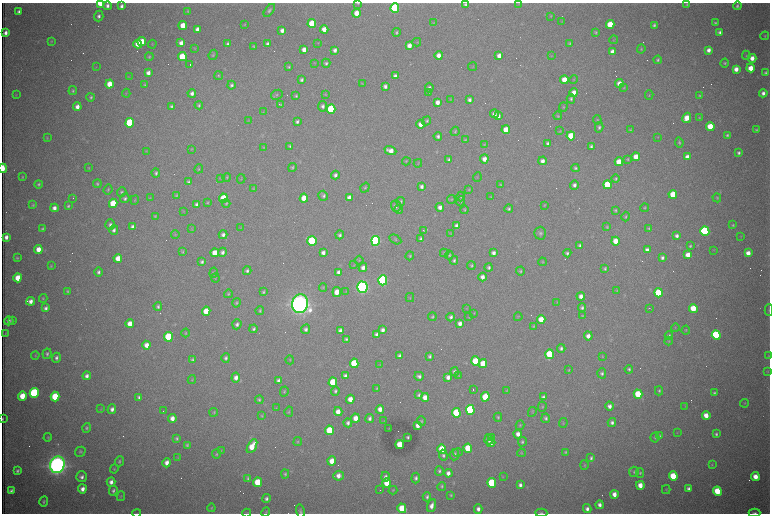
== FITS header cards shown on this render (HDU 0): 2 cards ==
NAXIS1  =                 1536 /fastest changing axis
NAXIS2  =                 1023 /next to fastest changing axis

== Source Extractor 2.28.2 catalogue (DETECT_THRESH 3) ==
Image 1536 x 1023 px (HDU 0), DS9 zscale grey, zoomed out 1/2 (1 PNG px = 2 x 2 image px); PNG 772 x 516 px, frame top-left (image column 1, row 1022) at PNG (2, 3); each listed source drawn as its Kron ellipse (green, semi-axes under 4 px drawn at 4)
Background 3060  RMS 34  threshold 103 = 3 sigma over >= 5 px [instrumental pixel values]
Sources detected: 576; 85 cannot appear on this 1/2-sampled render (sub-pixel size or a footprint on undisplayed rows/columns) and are neither listed nor drawn; the other 491 listed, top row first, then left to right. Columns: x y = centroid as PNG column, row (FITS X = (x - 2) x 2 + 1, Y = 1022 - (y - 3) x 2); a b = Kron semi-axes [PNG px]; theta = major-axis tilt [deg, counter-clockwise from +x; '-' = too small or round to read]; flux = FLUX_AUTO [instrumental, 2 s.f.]
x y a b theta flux
100 3 4 3 - 1.9e+05
358 3 3 2 - 6.0e+03
519 3 3 2 - 2.9e+03
687 4 4 3 - 9.1e+03
465 5 4 4 - 1.4e+04
107 6 4 4 - 2.6e+04
121 6 4 3 - 2.4e+04
737 6 4 4 - 1.4e+04
395 8 5 4 - 1.1e+06
269 10 7 4 54 1.7e+04
188 11 3 3 - 6.7e+03
19 12 3 3 - 2.1e+04
356 13 4 4 - 8.1e+04
99 16 5 4 - 2.3e+04
551 16 4 3 - 5.4e+03
562 21 3 2 - 2.9e+03
433 23 4 3 - 5.2e+03
715 23 4 3 - 1.2e+04
245 24 3 3 - 6.0e+03
312 24 4 4 - 2.7e+05
610 24 4 4 - 2.0e+05
183 25 4 4 - 1.1e+05
654 25 3 3 - 1.2e+04
197 29 4 3 - 3.3e+04
324 29 4 4 - 6.5e+04
282 30 4 4 - 3.4e+04
396 32 4 3 - 1.1e+04
596 32 4 3 - 8.9e+03
720 32 4 4 - 2.3e+04
5 33 4 3 - 3.5e+04
765 36 4 3 - 7.7e+03
614 40 4 3 - 5.6e+03
51 41 4 3 - 5.5e+03
142 41 4 4 - 1.3e+05
417 42 4 3 - 5.1e+03
181 43 4 3 - 3.9e+04
318 43 3 3 - 3.3e+03
570 43 4 3 - 9.3e+03
138 44 4 4 - 7.2e+04
152 44 4 2 - 4.1e+03
228 44 4 3 - 1.8e+04
268 44 4 3 - 2.3e+04
409 46 4 3 - 5.2e+04
254 47 3 3 - 7.5e+03
195 48 4 2 - 4.4e+03
641 49 4 4 - 8.2e+03
304 50 4 3 - 4.8e+04
335 50 4 3 - 2.6e+04
709 50 4 4 - 3.7e+04
612 52 4 3 - 4.6e+04
213 55 5 4 - 8.7e+03
439 55 4 4 - 4.8e+04
746 55 4 3 - 7.6e+03
499 56 4 3 - 4.1e+04
551 56 3 2 - 4.1e+03
149 57 4 3 - 1.0e+04
182 57 4 4 - 2.9e+05
752 58 4 4 - 5.6e+04
658 60 4 4 - 1.2e+04
315 63 3 2 - 4.0e+03
326 63 4 4 - 1.4e+04
725 63 4 4 - 1.0e+04
190 65 2 1 - 2.0e+05
96 66 3 3 - 4.4e+03
289 67 3 3 - 8.8e+03
473 67 4 3 - 5.2e+03
751 68 4 4 - 9.1e+04
736 69 4 4 - 5.5e+04
148 73 4 3 - 4.0e+04
765 73 4 3 - 1.3e+04
219 76 4 4 - 7.7e+03
395 76 4 3 - 2.4e+04
129 77 3 3 - 3.9e+03
574 79 5 4 - 8.3e+03
302 80 4 3 - 1.6e+04
564 80 4 4 - 1.0e+05
619 83 4 4 - 6.4e+04
109 84 4 4 - 1.1e+05
362 84 4 2 - 3.9e+03
145 85 4 3 - 8.4e+03
231 85 4 4 - 1.7e+04
385 86 4 3 - 2.4e+04
429 88 5 4 - 1.9e+04
624 88 4 3 - 6.3e+03
73 91 4 4 - 1.1e+04
429 92 4 3 - 6.0e+03
574 92 4 4 - 5.5e+04
126 93 4 3 - 5.7e+03
192 93 4 4 - 2.7e+04
763 93 4 4 - 2.9e+04
16 95 3 3 - 4.3e+03
277 95 6 4 28 1.0e+04
325 95 4 3 - 4.3e+03
649 95 4 3 - 5.5e+03
296 96 4 3 - 1.0e+04
700 96 4 4 - 8.0e+03
91 97 4 4 - 1.2e+04
451 99 3 2 - 3.6e+03
571 99 4 3 - 1.3e+04
469 100 3 3 - 2.1e+04
437 102 4 4 - 4.7e+04
280 104 3 2 - 6.3e+03
199 105 4 3 - 1.1e+04
171 106 3 3 - 1.4e+04
323 106 5 4 - 2.3e+04
77 107 4 4 - 4.2e+04
563 107 4 3 - 6.4e+03
331 109 5 4 - 5.8e+05
263 112 3 2 - 4.3e+03
494 114 4 4 - 3.3e+04
498 116 4 3 - 3.1e+04
558 116 4 4 - 7.7e+03
687 118 5 4 - 9.0e+04
699 118 4 3 - 5.7e+03
597 120 4 3 - 7.4e+03
248 121 4 3 - 5.1e+03
427 121 5 4 - 1.2e+04
297 122 4 3 - 1.7e+04
130 123 5 4 - 5.9e+05
421 124 4 4 - 6.2e+04
710 126 4 4 - 1.5e+05
599 127 5 4 - 1.5e+04
506 130 4 4 - 1.4e+05
630 130 4 3 - 6.8e+03
756 130 3 3 - 9.3e+03
455 131 5 4 - 9.2e+03
560 131 3 3 - 4.5e+03
727 135 4 3 - 1.2e+04
438 136 4 4 - 1.9e+04
571 136 4 4 - 2.2e+05
658 137 3 2 - 3.3e+03
47 138 4 3 - 6.6e+03
465 140 4 3 - 7.8e+03
679 142 5 4 - 1.1e+04
548 143 4 3 - 2.0e+04
484 144 4 3 - 5.4e+03
290 146 4 4 - 1.2e+04
591 146 4 3 - 1.4e+04
263 148 3 3 - 5.8e+03
192 149 4 3 - 4.7e+03
146 151 4 2 - 3.9e+03
390 151 6 4 -21 6.8e+04
739 153 3 3 - 1.5e+04
636 157 4 4 - 9.7e+04
687 157 4 4 - 5.2e+04
484 159 4 4 - 5.1e+04
628 159 4 4 - 7.6e+03
449 160 4 3 - 1.8e+04
406 161 4 4 - 6.8e+03
542 161 4 4 - 3.9e+04
619 162 4 4 - 1.4e+05
418 163 4 3 - 5.1e+03
292 167 4 4 - 1.1e+04
3 168 4 2 - 2.8e+05
89 168 3 3 - 5.8e+03
575 168 4 4 - 1.3e+04
199 169 5 4 - 8.0e+03
156 173 4 4 - 1.4e+04
335 175 4 4 - 2.3e+04
22 177 4 3 - 6.9e+03
227 177 4 4 - 8.3e+03
477 177 5 2 - 4.3e+03
220 178 4 3 - 5.4e+03
241 179 4 3 - 6.3e+03
616 179 4 4 - 1.0e+04
188 182 4 3 - 1.4e+04
38 184 4 3 - 1.0e+04
97 184 4 4 - 1.0e+04
500 185 4 3 - 7.8e+03
574 185 4 4 - 2.2e+04
607 185 4 4 - 2.9e+05
422 186 4 3 - 2.3e+04
253 188 3 3 - 4.7e+03
365 188 5 4 - 8.7e+03
108 190 5 4 - 9.2e+03
469 190 4 3 - 6.2e+03
122 192 5 4 - 1.4e+04
673 194 4 4 - 1.8e+05
176 195 4 3 - 8.1e+03
323 196 5 4 - 1.7e+04
461 196 5 4 - 9.1e+03
491 197 4 3 - 5.4e+03
73 198 2 2 - 3.2e+03
125 198 5 4 - 1.5e+04
150 198 3 3 - 4.6e+03
223 198 4 4 - 2.5e+05
304 198 4 4 - 1.2e+05
349 198 4 4 - 4.4e+04
717 198 4 4 - 1.0e+04
451 199 4 3 - 6.6e+03
135 200 5 3 - 5.6e+03
401 201 4 4 - 9.7e+03
461 201 5 3 - 7.9e+03
207 202 3 3 - 6.6e+03
113 203 4 4 - 2.4e+05
226 203 4 4 - 1.0e+04
197 204 4 3 - 2.4e+04
33 205 4 3 - 7.6e+03
544 205 4 3 - 5.5e+03
68 206 4 3 - 1.2e+04
396 206 5 5 - 2.4e+04
440 207 4 4 - 3.8e+04
54 208 4 4 - 3.6e+04
645 208 4 3 - 7.0e+03
399 209 4 4 - 1.1e+04
509 209 4 4 - 1.3e+04
465 210 4 4 - 8.7e+03
615 210 3 3 - 8.8e+03
183 211 3 3 - 4.0e+03
155 216 4 3 - 8.8e+03
626 216 5 3 - 9.5e+03
110 225 5 4 - 2.0e+04
733 225 4 4 - 9.1e+03
457 226 4 4 - 3.9e+04
133 227 4 3 - 3.0e+04
607 227 3 3 - 8.0e+03
241 228 3 2 - 3.6e+03
649 228 4 3 - 8.4e+03
43 229 4 3 - 1.2e+04
192 229 3 3 - 4.7e+03
114 230 5 4 - 2.4e+04
423 231 3 3 - 8.6e+03
705 231 4 4 - 1.3e+06
450 233 3 2 - 3.9e+03
540 233 6 6 - 1.8e+04
175 234 4 3 - 6.6e+03
223 235 4 4 - 2.4e+04
340 235 4 4 - 1.6e+04
677 236 4 3 - 2.5e+04
741 236 3 3 - 3.5e+03
6 237 4 3 - 3.7e+04
395 239 6 4 -30 1.0e+04
421 239 4 3 - 2.2e+04
312 241 5 4 - 7.7e+05
376 241 5 4 - 1.7e+06
616 241 4 4 - 1.0e+05
580 245 4 4 - 1.6e+04
690 246 4 3 - 1.0e+04
38 249 4 4 - 8.2e+04
647 250 4 4 - 3.4e+04
714 250 3 3 - 3.7e+03
183 252 4 3 - 7.0e+03
222 252 5 4 - 2.4e+04
215 253 4 4 - 1.1e+05
323 253 4 3 - 3.2e+04
444 253 4 3 - 7.6e+03
494 253 4 3 - 2.8e+04
567 253 4 4 - 1.5e+04
748 253 4 4 - 5.9e+04
449 255 4 4 - 9.7e+03
688 255 4 4 - 8.8e+04
410 256 4 3 - 8.0e+03
17 258 3 3 - 8.0e+03
118 258 4 4 - 8.0e+04
662 258 4 4 - 2.0e+04
359 260 4 3 - 6.4e+03
454 260 4 4 - 1.4e+04
202 262 4 3 - 1.6e+04
542 262 4 3 - 5.8e+03
354 265 3 2 - 3.6e+03
51 266 4 3 - 7.8e+03
471 266 4 4 - 1.1e+04
363 268 4 4 - 3.6e+04
489 268 4 3 - 1.5e+04
605 269 3 3 - 1.1e+04
247 271 4 4 - 1.7e+04
520 271 4 4 - 1.1e+04
98 272 5 4 - 1.8e+04
339 272 4 4 - 4.4e+04
214 273 5 4 - 1.0e+04
482 277 4 4 - 4.1e+04
18 278 4 4 - 1.2e+05
215 278 4 3 - 6.4e+03
383 280 5 4 - 1.8e+06
323 287 4 3 - 5.0e+03
362 287 6 5 - 3.5e+06
617 290 4 3 - 4.6e+03
67 291 4 3 - 9.5e+03
263 292 4 3 - 1.0e+04
337 292 5 4 - 7.7e+04
346 292 4 3 - 4.0e+03
659 293 4 4 - 4.0e+05
228 294 4 4 - 8.7e+03
581 296 4 3 - 4.1e+04
43 298 4 3 - 7.3e+03
410 298 4 3 - 5.2e+03
31 301 4 4 - 4.0e+04
557 302 3 2 - 4.0e+03
236 303 5 4 - 1.0e+04
300 304 9 7 83 9.5e+06
158 306 4 3 - 1.4e+04
46 308 4 3 - 2.4e+04
467 308 3 3 - 3.9e+03
582 308 4 4 - 1.6e+04
650 308 2 1 - 3.2e+03
693 308 4 4 - 1.6e+05
769 310 6 3 -90 7.9e+03
206 311 4 4 - 1.3e+05
260 311 4 3 - 9.4e+03
474 313 3 2 - 4.7e+03
582 316 4 3 - 7.1e+03
432 317 4 4 - 9.7e+03
451 317 4 4 - 2.1e+04
469 317 4 3 - 4.8e+03
518 317 4 3 - 5.4e+03
541 319 4 4 - 1.3e+05
9 321 4 4 - 2.3e+04
12 321 4 3 - 6.3e+03
460 323 4 4 - 3.6e+04
130 324 4 4 - 7.5e+04
237 324 5 4 - 2.4e+04
534 326 4 3 - 6.9e+03
675 328 4 2 - 4.8e+03
254 329 4 4 - 1.7e+04
306 329 5 4 - 2.1e+04
340 330 4 3 - 2.4e+04
383 330 4 3 - 2.9e+04
686 330 4 3 - 6.3e+03
5 333 4 3 - 4.9e+03
185 333 4 3 - 7.3e+03
377 334 4 4 - 2.7e+04
716 335 4 4 - 9.7e+05
588 336 4 4 - 4.8e+04
669 336 4 4 - 1.3e+04
168 337 5 4 - 5.5e+05
346 339 4 3 - 1.3e+04
669 341 4 3 - 5.8e+03
146 345 4 4 - 5.2e+04
561 348 4 4 - 1.8e+04
47 354 5 4 - 1.6e+04
549 354 5 4 - 3.6e+05
35 355 4 3 - 6.0e+03
399 356 4 3 - 2.0e+04
430 356 4 3 - 1.4e+04
602 356 4 3 - 5.6e+03
769 356 3 3 - 4.2e+03
56 358 5 4 - 2.1e+04
226 358 5 4 - 1.7e+04
192 360 4 3 - 1.1e+04
290 360 4 3 - 5.8e+03
475 361 4 4 - 2.7e+05
354 363 5 4 - 3.3e+05
380 364 3 2 - 3.1e+03
483 364 4 4 - 1.6e+05
629 369 4 3 - 1.2e+04
568 370 4 3 - 5.9e+03
768 371 4 3 - 5.6e+03
455 372 4 4 - 2.5e+04
602 373 5 4 - 1.6e+04
87 376 4 3 - 2.9e+04
345 376 4 3 - 2.1e+04
419 376 5 4 - 2.2e+04
459 376 4 3 - 5.5e+03
448 377 4 3 - 3.5e+04
236 378 5 4 - 4.0e+04
192 380 4 4 - 7.2e+03
278 381 4 4 - 2.7e+04
333 382 5 4 - 3.1e+05
377 388 3 3 - 7.5e+03
473 389 2 2 - 7.0e+03
507 390 4 3 - 5.0e+03
335 391 5 4 - 1.5e+04
659 391 4 4 - 1.1e+04
284 392 5 4 - 8.9e+03
34 393 5 4 - 9.7e+05
714 393 4 4 - 1.4e+04
638 394 4 4 - 2.9e+05
419 395 4 3 - 1.4e+04
22 396 5 4 - 1.3e+05
55 397 5 4 - 3.4e+05
139 397 4 3 - 1.8e+04
425 397 4 4 - 6.1e+04
485 397 5 4 - 1.9e+05
543 397 4 3 - 1.5e+04
350 399 4 4 - 7.9e+04
259 400 4 4 - 1.2e+04
745 403 4 3 - 5.9e+03
610 406 4 4 - 3.3e+04
685 406 3 2 - 3.6e+03
542 407 5 4 - 8.3e+03
276 408 4 3 - 4.4e+03
101 409 3 3 - 3.6e+03
112 409 5 4 - 3.1e+04
380 409 4 4 - 4.7e+04
470 410 5 4 - 7.8e+05
163 411 2 1 - 5.7e+03
214 412 4 3 - 7.5e+03
289 412 5 3 - 7.0e+03
338 412 4 4 - 6.5e+04
532 412 5 3 - 5.6e+03
456 413 5 4 - 4.5e+05
706 415 4 4 - 8.3e+04
262 416 3 3 - 6.1e+03
498 417 4 3 - 1.0e+04
172 418 4 4 - 5.3e+04
355 418 4 4 - 7.0e+04
370 418 4 4 - 2.4e+04
546 418 4 4 - 1.5e+04
3 419 3 1 - 6.6e+03
384 421 3 2 - 3.8e+03
421 421 5 4 - 1.0e+04
612 422 4 4 - 2.4e+04
348 423 4 4 - 2.1e+04
563 423 5 3 - 5.4e+03
418 425 4 3 - 4.5e+04
520 425 5 4 - 8.3e+03
86 428 5 4 - 1.2e+04
389 428 3 2 - 2.1e+03
329 430 5 4 - 2.7e+05
677 433 4 3 - 4.9e+03
518 434 4 4 - 4.0e+04
716 434 4 4 - 1.5e+04
660 436 4 3 - 1.0e+04
48 437 4 3 - 7.1e+03
408 437 3 3 - 1.1e+04
491 437 2 1 - 1.4e+05
655 437 5 4 - 1.1e+04
177 438 4 3 - 1.2e+04
489 439 5 4 - 4.5e+04
298 441 4 3 - 7.5e+03
522 442 5 4 - 1.2e+04
491 443 4 3 - 3.4e+04
187 445 4 4 - 1.1e+04
400 445 4 4 - 1.6e+05
252 446 7 4 60 1.3e+05
468 448 4 4 - 2.5e+05
442 449 4 4 - 2.0e+05
221 450 4 3 - 4.7e+03
80 452 5 5 - 1.2e+04
565 452 4 3 - 9.1e+03
458 453 5 4 - 8.9e+03
521 453 4 4 - 7.6e+03
216 454 4 4 - 9.7e+03
443 455 5 4 - 1.7e+04
454 455 5 4 - 1.9e+04
178 458 4 3 - 5.8e+03
591 458 4 3 - 1.4e+04
119 461 5 4 - 1.2e+04
332 461 4 4 - 8.5e+04
167 463 5 4 - 4.4e+04
57 465 8 7 - 7.8e+06
584 465 5 3 - 8.7e+03
712 465 4 4 - 7.4e+03
114 469 4 3 - 7.4e+03
17 471 4 3 - 1.5e+04
439 471 5 4 - 1.5e+04
634 472 5 5 - 1.2e+04
448 473 4 3 - 3.7e+04
640 473 5 4 - 1.0e+04
285 474 4 4 - 1.1e+04
339 476 5 5 - 4.9e+04
673 476 4 4 - 2.7e+05
82 477 5 5 - 2.9e+04
385 477 5 4 - 3.0e+04
503 477 3 3 - 4.3e+03
755 477 4 4 - 8.6e+04
248 478 4 3 - 1.3e+04
416 478 5 4 - 2.1e+04
111 482 5 4 - 3.4e+04
257 482 5 4 - 2.1e+05
387 483 4 4 - 1.5e+05
492 483 5 4 - 5.5e+05
520 485 4 3 - 2.4e+04
640 485 4 4 - 7.6e+04
442 486 4 3 - 1.1e+04
82 489 4 4 - 4.6e+04
689 489 4 3 - 2.8e+04
380 490 2 1 - 1.5e+03
393 490 4 3 - 7.2e+03
666 490 4 3 - 5.2e+03
11 491 4 3 - 2.0e+04
113 491 5 4 - 1.7e+04
717 491 4 4 - 2.2e+05
614 494 4 4 - 5.6e+04
451 495 3 3 - 7.2e+03
121 496 5 3 - 6.7e+03
427 497 4 4 - 1.6e+04
266 499 4 4 - 2.1e+04
44 502 5 3 - 1.0e+04
599 505 4 3 - 3.0e+04
432 506 6 4 69 4.7e+04
211 508 4 3 - 6.2e+03
402 508 5 4 - 2.2e+05
478 509 4 4 - 3.2e+04
587 509 4 4 - 3.0e+04
300 511 7 4 -76 1.5e+04
266 512 5 3 - 7.4e+03
137 513 4 2 - 4.7e+03
247 513 4 2 - 4.6e+03
541 513 6 3 -3 1.1e+04
755 513 6 3 -1 1.4e+04
At the frame edge (FLAGS 8, measured only in part): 11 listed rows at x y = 100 3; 358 3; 3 168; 769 310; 769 356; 3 419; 300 511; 137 513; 247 513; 541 513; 755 513
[85 sub-pixel or undisplayed-footprint detections neither listed nor drawn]